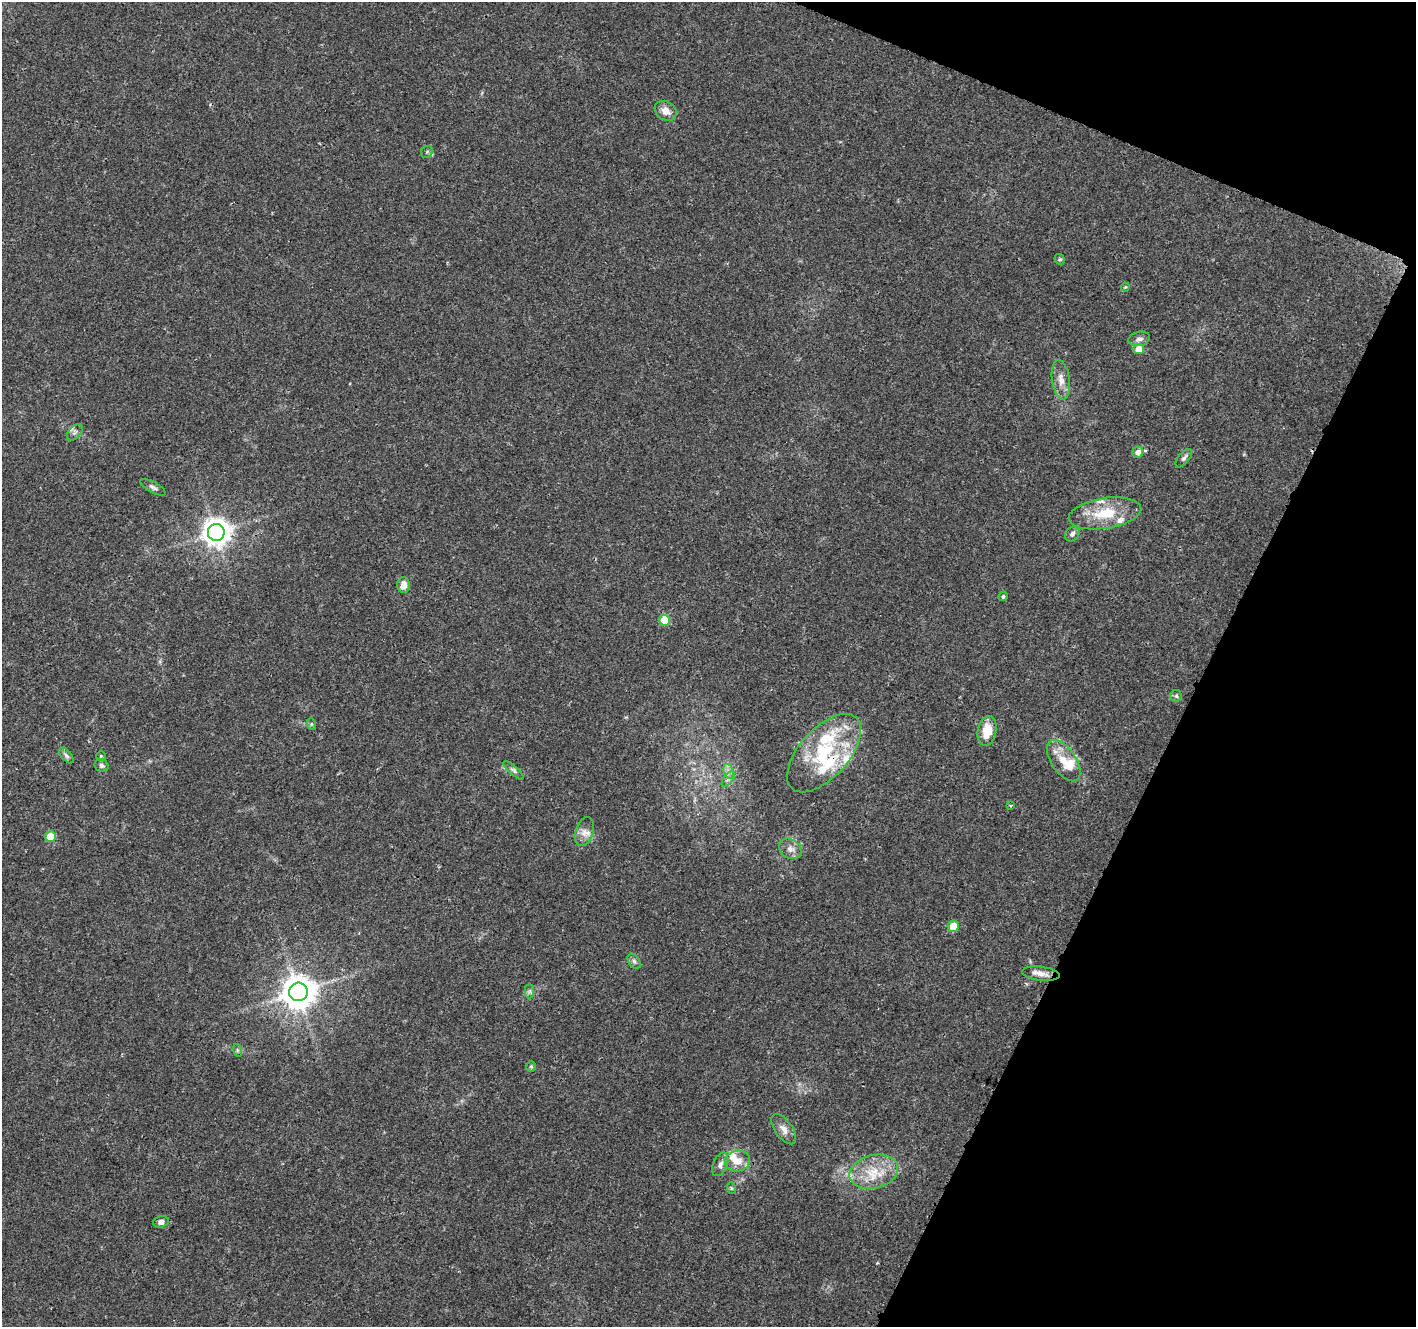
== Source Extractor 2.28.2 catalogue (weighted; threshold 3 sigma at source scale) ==
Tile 8 of 4 x 4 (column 4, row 2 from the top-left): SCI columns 4248-5661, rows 2861-4185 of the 5672 x 5786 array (HDU 1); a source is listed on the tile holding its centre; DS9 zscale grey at full resolution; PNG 1418 x 1329 px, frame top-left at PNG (2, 2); each listed source drawn as its Kron ellipse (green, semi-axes under 4 px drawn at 4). Shown black and unused: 20% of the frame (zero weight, under 3 of 4 exposures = <1% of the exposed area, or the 3 px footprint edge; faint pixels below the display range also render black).
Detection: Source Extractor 2.28.2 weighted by HDU 2 'WHT'; one run over the whole footprint, this tile lists its part. Background 0.0474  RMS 0.0039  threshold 0.0174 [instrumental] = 3 sigma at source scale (4.5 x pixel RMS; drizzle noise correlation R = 1.50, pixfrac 1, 0.0396/0.0396 arcsec/px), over >= 5 px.
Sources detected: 52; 7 inside a brighter listed object's ellipse — not listed separately; the other 45 listed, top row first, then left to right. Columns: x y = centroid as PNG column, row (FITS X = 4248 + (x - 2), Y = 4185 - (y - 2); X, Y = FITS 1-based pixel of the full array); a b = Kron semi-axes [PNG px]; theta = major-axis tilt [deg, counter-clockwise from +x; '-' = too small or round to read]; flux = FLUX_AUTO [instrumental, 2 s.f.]
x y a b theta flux
666 111 11 9 -32 3.2
427 152 6 5 - 0.72
1060 259 5 5 - 0.55
1125 287 4 3 - 0.43
1139 339 11 7 12 1.6
1139 349 5 5 - 6.4
1061 380 20 9 -82 3.9
75 432 10 6 49 1.3
1138 452 5 5 - 2.2
1184 458 11 5 50 1.2
153 487 14 5 -30 1.2
1105 513 37 15 9 14
216 532 8 8 - 470
1072 534 8 6 48 1.3
403 585 8 6 89 3.3
1003 596 5 4 - 0.64
664 620 5 5 - 13
1176 696 6 6 - 0.78
311 724 6 4 -72 0.51
987 731 15 9 79 7.5
824 753 48 24 48 29
66 756 9 5 -49 1
101 756 5 5 - 0.42
1064 761 23 12 -55 7.3
102 766 7 6 - 1
514 770 13 4 -42 1.1
728 771 7 4 -72 1.4
728 779 9 4 54 1.3
1011 805 4 3 - 0.6
584 832 15 9 71 3
50 837 5 5 - 13
790 849 12 9 -31 2.5
953 926 6 5 - 6.8
634 961 8 5 -54 0.99
1041 974 19 7 -7 2.8
530 991 7 4 89 0.88
298 992 9 9 - 780
237 1050 6 4 -72 0.63
531 1067 5 4 - 0.5
784 1129 17 8 -54 2.8
738 1161 13 10 11 4.7
720 1164 12 7 66 1.9
874 1172 25 16 14 11
731 1188 6 4 -72 0.53
161 1222 8 5 16 1.4
Overlapping masked pixels (flux is a lower limit): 1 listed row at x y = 824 753